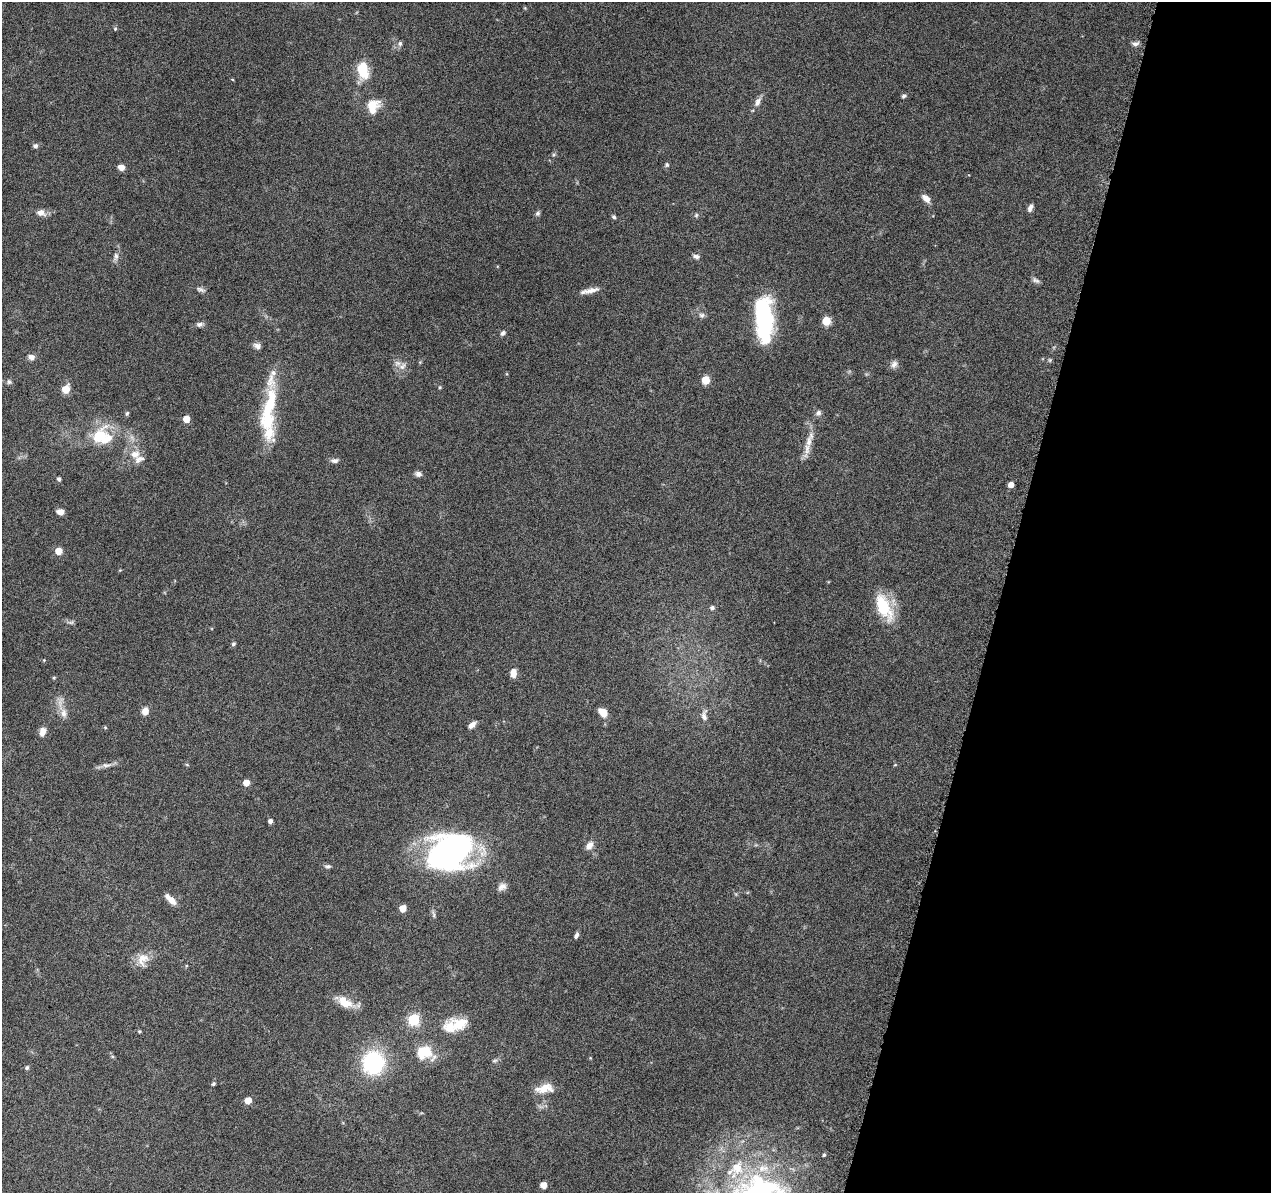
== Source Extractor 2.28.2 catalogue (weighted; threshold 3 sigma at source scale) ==
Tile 8 of 4 x 4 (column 4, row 2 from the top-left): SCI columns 3833-5101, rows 2684-3874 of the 5116 x 5307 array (HDU 1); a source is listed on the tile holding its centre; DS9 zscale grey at full resolution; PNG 1273 x 1195 px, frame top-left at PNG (2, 2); no overlay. Shown black and unused: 21% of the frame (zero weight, under 9 of 18 exposures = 2% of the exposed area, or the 3 px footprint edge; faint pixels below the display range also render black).
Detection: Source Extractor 2.28.2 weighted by HDU 2 'WHT'; one run over the whole footprint, this tile lists its part. Background 0.116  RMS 0.0038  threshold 0.0155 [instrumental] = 3 sigma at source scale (4.09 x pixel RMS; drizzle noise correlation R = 1.36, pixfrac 0.8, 0.0396/0.0396 arcsec/px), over >= 5 px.
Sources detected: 98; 2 too faint to see at this stretch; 2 inside a brighter object's white glare — not listed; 8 inside a brighter listed object's ellipse — not listed separately; the other 86 listed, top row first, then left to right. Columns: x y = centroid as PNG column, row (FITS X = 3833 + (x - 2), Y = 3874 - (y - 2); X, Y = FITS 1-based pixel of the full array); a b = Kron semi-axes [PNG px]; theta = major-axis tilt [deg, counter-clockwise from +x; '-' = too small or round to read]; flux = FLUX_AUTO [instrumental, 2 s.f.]
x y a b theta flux
115 29 5 4 - 0.46
400 43 7 6 - 0.9
1135 44 9 5 8 1.1
363 70 17 10 -82 11
232 79 5 3 - 0.27
904 96 6 5 - 0.72
757 102 13 7 67 1.8
373 106 17 13 68 6.2
35 146 7 6 - 0.97
667 165 6 6 - 0.65
121 167 7 6 - 2.3
926 198 12 6 -43 2.3
1030 208 9 5 64 1.3
41 213 11 8 -13 2.4
538 213 7 6 - 0.75
696 215 6 5 - 0.59
614 217 6 5 - 0.62
116 256 11 6 84 1.5
696 256 10 6 -12 1
1036 280 11 6 -27 1
200 289 12 6 -16 1.1
591 290 21 6 13 2.7
702 315 7 7 - 1
763 316 39 17 -87 38
826 321 7 7 - 4.9
199 324 9 6 12 1.1
503 333 7 6 - 0.84
257 346 10 7 -24 1.4
31 357 8 6 -21 1.7
894 364 11 8 61 1.5
402 366 12 8 44 1.9
705 380 5 5 - 9.7
9 382 7 6 - 0.82
440 387 5 4 - 0.43
66 389 6 5 - 8
269 410 66 16 80 23
127 413 5 5 - 0.62
818 413 9 7 36 1.1
186 419 5 5 - 5.6
101 435 27 18 64 11
809 442 19 8 82 3.9
135 454 13 11 13 3.9
335 460 10 6 1 1.3
418 474 8 6 -10 1.2
59 479 4 4 - 0.87
1011 485 5 4 - 2.7
60 512 7 5 -4 2.2
59 551 5 5 - 5.7
884 607 35 16 -65 13
712 608 6 5 - 1
233 644 5 5 - 0.71
44 660 4 3 - 0.27
513 673 8 6 85 3.4
54 678 5 4 - 0.39
145 711 8 6 75 2.8
603 712 10 7 -47 4.1
64 713 13 8 -84 2.5
704 715 16 8 87 2.2
472 725 9 5 43 1.9
105 728 5 4 - 0.4
42 732 11 7 76 2.3
106 765 16 6 4 1.7
246 783 5 5 - 4.2
270 821 4 4 - 1.4
589 846 11 7 54 2.3
449 852 42 33 25 110
328 866 8 5 -4 0.85
502 887 12 8 35 1.8
171 900 15 6 -44 3.2
403 908 5 5 - 5.8
576 935 7 4 63 1
143 959 19 15 65 4.7
345 1002 24 11 -29 6
413 1019 6 6 - 31
459 1024 23 17 2 7.3
139 1031 4 4 - 0.37
423 1052 21 17 12 9.5
495 1061 8 4 9 0.62
373 1062 24 22 83 31
27 1068 4 4 - 0.79
213 1084 5 5 - 0.51
544 1088 25 11 9 5
248 1100 5 5 - 5.4
824 1155 4 3 - 0.55
543 1185 5 5 - 4.1
758 1190 77 38 8 74
Isophote crosses this tile's border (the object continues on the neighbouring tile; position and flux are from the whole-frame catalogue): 1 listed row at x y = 758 1190